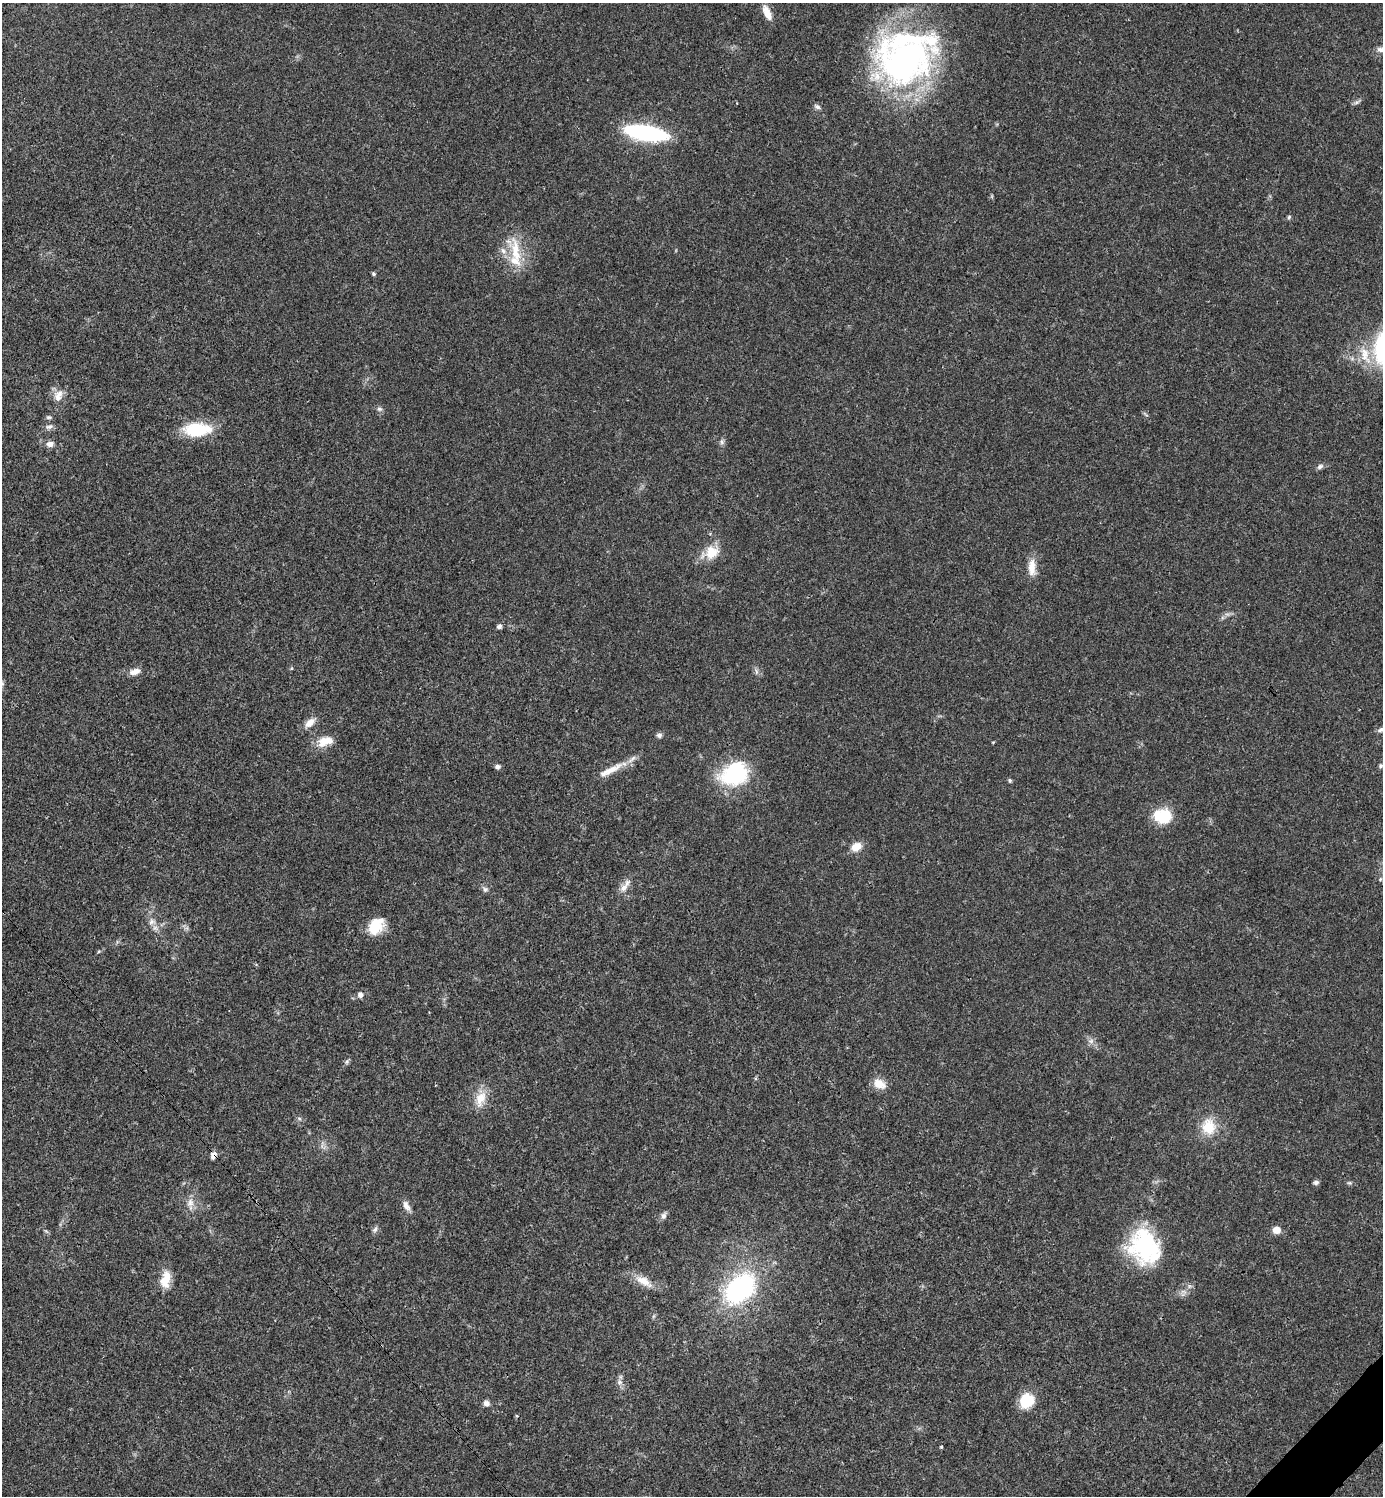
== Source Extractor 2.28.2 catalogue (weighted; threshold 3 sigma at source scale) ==
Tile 6 of 4 x 4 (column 2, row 2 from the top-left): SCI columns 1680-3060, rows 2989-4482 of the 5980 x 5981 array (HDU 1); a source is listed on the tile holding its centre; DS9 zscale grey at full resolution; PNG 1385 x 1498 px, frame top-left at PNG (2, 3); no overlay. Shown black and unused: <1% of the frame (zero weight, under 3 of 4 exposures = <1% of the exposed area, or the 3 px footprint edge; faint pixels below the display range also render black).
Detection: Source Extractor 2.28.2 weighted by HDU 2 'WHT'; one run over the whole footprint, this tile lists its part. Background 0.0207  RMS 0.0022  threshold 0.00989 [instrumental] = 3 sigma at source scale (4.5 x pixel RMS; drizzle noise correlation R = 1.50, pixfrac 1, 0.05/0.05 arcsec/px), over >= 5 px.
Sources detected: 64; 2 inside a brighter listed object's ellipse — not listed separately; the other 62 listed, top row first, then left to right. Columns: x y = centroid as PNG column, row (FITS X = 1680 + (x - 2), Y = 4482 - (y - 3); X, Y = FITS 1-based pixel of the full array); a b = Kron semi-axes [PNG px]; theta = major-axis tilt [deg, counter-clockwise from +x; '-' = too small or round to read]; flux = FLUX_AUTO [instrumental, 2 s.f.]
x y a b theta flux
767 12 19 8 -65 2.5
1382 49 16 7 4 1.3
905 57 73 57 31 77
737 103 3 3 - 0.21
817 107 9 6 -26 0.64
646 133 33 11 -10 36
1289 217 6 5 - 0.36
515 251 44 16 -75 7.4
373 274 5 4 - 0.32
1365 355 28 12 -73 4.6
58 395 17 12 71 2.3
379 409 8 6 -2 0.58
49 417 8 5 8 0.44
49 427 12 6 16 0.8
197 429 32 15 1 9.6
722 442 7 4 -89 0.5
50 444 9 7 2 1.2
1320 466 9 6 27 0.69
711 552 24 16 25 4.5
1032 567 24 10 -89 2.8
499 626 6 5 - 0.59
135 671 16 8 14 1.6
756 671 7 4 -72 0.5
310 723 15 9 42 2
1380 730 8 5 32 0.57
659 735 7 7 - 0.62
325 741 22 12 18 3.3
497 766 7 6 - 0.59
1381 766 7 6 - 0.44
610 770 41 9 27 3.9
735 774 33 25 27 17
1010 780 5 5 - 0.34
1163 816 22 18 -3 6.8
856 847 12 9 31 2.6
1380 879 6 5 - 0.34
624 887 13 9 42 1.6
485 889 8 7 - 0.62
152 922 11 9 -11 1.4
376 926 20 14 51 5.5
360 995 7 6 - 0.97
1091 1041 7 6 - 0.75
347 1062 7 6 - 0.43
879 1084 17 11 -29 2.7
480 1099 24 12 68 3.8
299 1118 6 4 -20 0.36
1209 1127 20 17 -80 5.8
213 1155 8 6 66 1.1
1316 1182 7 5 2 0.54
1349 1183 6 4 17 0.3
190 1203 12 10 72 1.7
406 1206 14 7 -61 1.4
663 1216 9 7 -77 0.77
375 1229 9 6 51 0.65
1276 1230 9 8 - 1.8
1144 1247 41 33 -63 23
165 1279 23 12 77 3.8
644 1281 26 10 -31 3.3
740 1288 29 19 44 40
619 1382 8 8 - 0.88
1027 1401 17 15 48 5.9
486 1403 8 7 - 0.85
941 1447 4 3 - 0.24
Overlapping masked pixels (flux is a lower limit): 1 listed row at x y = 213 1155
Isophote crosses this tile's border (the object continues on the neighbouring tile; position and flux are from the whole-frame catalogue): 1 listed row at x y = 1382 49